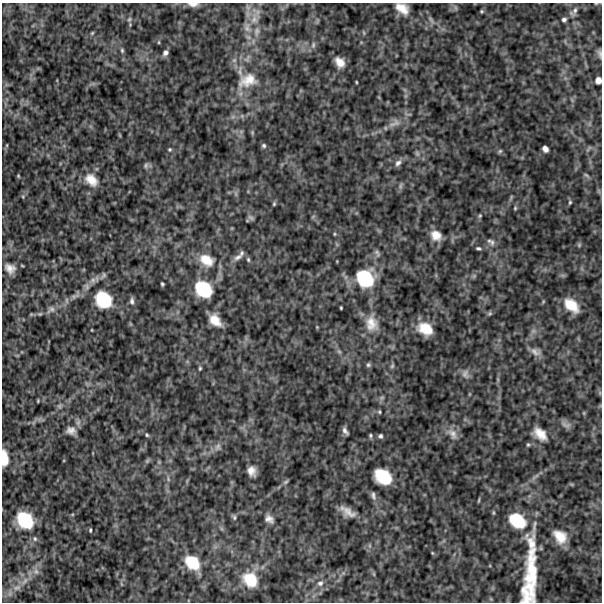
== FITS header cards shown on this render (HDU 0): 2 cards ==
NAXIS1  =                  600
NAXIS2  =                  600

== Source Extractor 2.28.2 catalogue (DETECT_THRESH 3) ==
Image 600 x 600 px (HDU 0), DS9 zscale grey, 1 PNG px = 1 image px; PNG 604 x 604 px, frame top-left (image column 1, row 600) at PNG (2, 3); no overlay
Background 553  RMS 130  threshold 399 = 3 sigma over >= 5 px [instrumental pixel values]
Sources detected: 124; all 124 listed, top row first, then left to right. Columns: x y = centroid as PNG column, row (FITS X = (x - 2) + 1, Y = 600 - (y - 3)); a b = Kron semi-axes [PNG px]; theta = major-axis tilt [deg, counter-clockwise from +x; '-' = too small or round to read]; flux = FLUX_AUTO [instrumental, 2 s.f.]
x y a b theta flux
193 4 15 6 -3 49000
596 4 5 3 - 8800
402 8 18 12 -35 120000
455 8 8 3 -71 16000
575 10 13 7 72 42000
482 11 5 4 - 11000
129 19 6 5 - 15000
254 19 16 10 83 120000
431 20 13 5 -55 34000
564 20 6 5 - 24000
247 28 13 9 -80 67000
257 31 14 8 82 60000
92 33 6 4 45 11000
364 33 7 3 -71 9900
313 45 9 6 81 25000
122 50 6 4 -75 14000
165 53 7 5 52 32000
600 53 11 5 -78 25000
340 62 10 7 -54 88000
248 80 27 17 16 200000
598 80 6 5 - 52000
356 82 3 2 - 7700
394 123 21 9 27 89000
252 132 6 4 -80 12000
7 145 5 3 - 8700
264 146 6 6 - 18000
170 149 5 5 - 11000
545 149 6 5 - 45000
588 149 11 2 54 11000
500 151 6 6 - 15000
417 153 8 5 -63 21000
398 163 10 7 46 39000
146 165 8 6 62 21000
586 175 9 4 -40 16000
18 176 4 3 - 9000
91 180 19 13 -46 140000
400 186 10 4 79 20000
236 194 8 4 -90 20000
23 196 6 3 -90 11000
570 202 6 4 74 13000
274 204 6 4 70 13000
515 208 5 5 - 11000
480 216 6 5 - 13000
251 218 10 5 -32 22000
335 234 5 4 - 10000
436 235 12 10 -38 110000
492 242 11 7 -88 37000
579 245 6 5 - 14000
478 248 6 4 -15 17000
242 253 8 6 78 22000
377 253 12 6 -64 30000
238 257 14 7 23 49000
248 259 7 5 -75 16000
206 260 22 15 -30 200000
10 268 13 11 -33 78000
103 275 12 6 55 26000
474 276 7 5 46 18000
365 278 21 19 -46 470000
93 280 9 8 - 43000
162 284 4 3 - 14000
203 289 20 16 -42 400000
103 300 21 18 -48 390000
132 301 10 6 -88 31000
571 305 20 12 -43 190000
341 308 3 3 - 9900
51 309 13 8 39 48000
489 313 7 6 - 15000
215 320 15 10 -48 140000
372 323 22 16 -82 160000
317 327 4 4 - 7300
425 329 15 11 -28 190000
92 330 3 2 - 6200
533 331 8 6 21 31000
339 351 7 5 -53 20000
536 352 14 10 -21 61000
368 365 6 5 - 18000
392 366 7 5 73 16000
200 368 6 4 76 13000
465 374 13 10 -78 48000
600 393 6 4 -72 13000
382 398 8 5 21 20000
38 401 3 2 - 8300
59 406 8 6 0 20000
379 412 5 4 - 12000
584 413 6 4 -72 9700
566 425 15 7 -25 45000
71 431 13 10 -11 57000
345 431 8 4 -59 31000
452 434 19 11 -53 81000
540 434 20 12 -40 130000
147 435 5 5 - 13000
370 435 5 5 - 15000
380 436 5 5 - 20000
528 445 6 5 - 14000
218 447 12 9 73 48000
4 458 14 6 -86 140000
147 461 9 4 54 16000
159 462 5 5 - 11000
251 471 12 9 -72 70000
383 477 16 12 -34 320000
168 479 8 4 -76 19000
286 482 9 5 37 19000
571 484 6 4 -18 10000
373 495 12 6 -74 33000
479 500 8 3 75 11000
348 512 18 8 -31 98000
234 517 8 5 -67 18000
269 519 13 9 -41 55000
25 520 17 13 -47 380000
517 521 20 15 -35 310000
90 530 4 3 - 12000
560 536 17 13 -50 150000
35 539 7 5 -76 18000
531 543 27 13 -70 150000
432 553 4 4 - 8300
192 562 17 13 -43 250000
36 571 9 7 -19 41000
374 574 6 4 -71 12000
531 577 87 15 89 570000
250 580 16 14 -49 230000
320 583 9 8 - 39000
17 588 13 7 17 51000
526 595 22 10 -81 140000
491 599 6 4 -71 9800
At the frame edge (FLAGS 8, measured only in part): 6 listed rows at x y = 193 4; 596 4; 402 8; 600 53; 598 80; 4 458